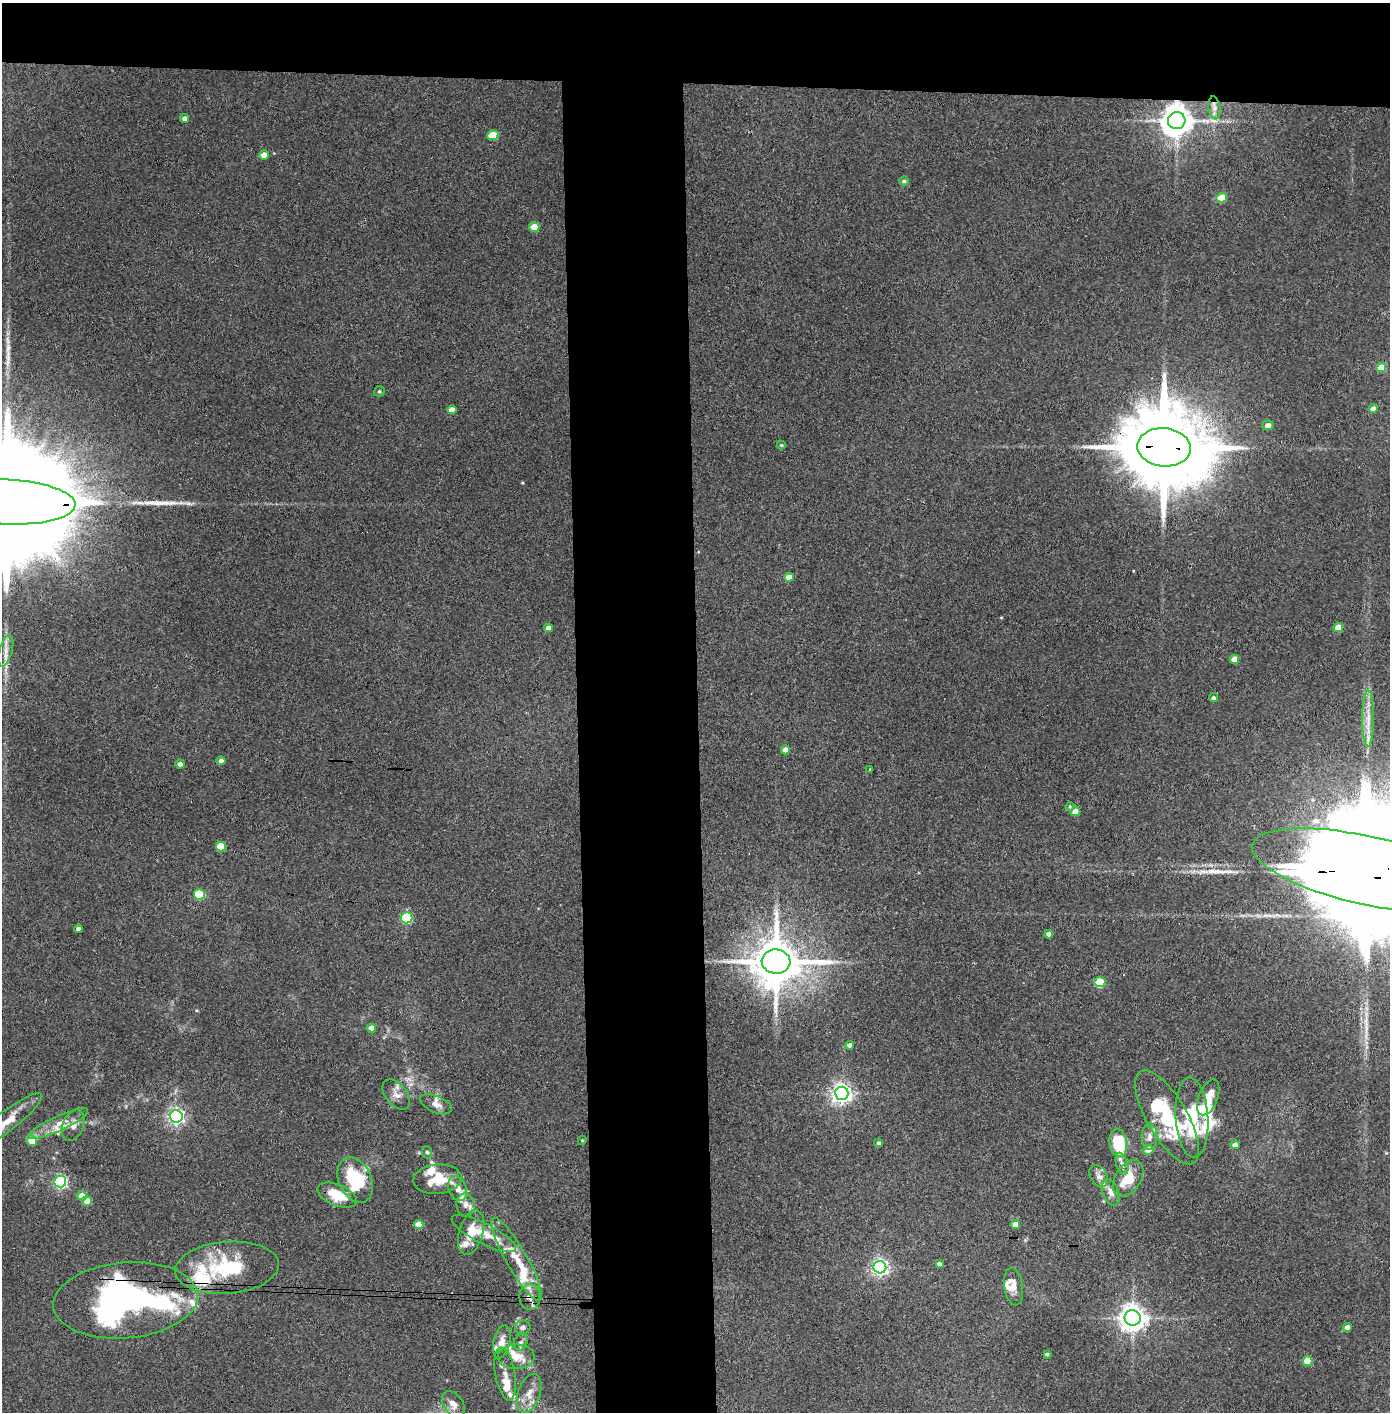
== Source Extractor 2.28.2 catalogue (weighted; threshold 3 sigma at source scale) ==
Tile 2 of 3 x 3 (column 2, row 1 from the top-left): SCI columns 1469-2856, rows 2826-4235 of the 4323 x 4241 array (HDU 1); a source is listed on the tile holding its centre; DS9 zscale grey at full resolution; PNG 1392 x 1414 px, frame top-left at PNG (2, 3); each listed source drawn as its Kron ellipse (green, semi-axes under 4 px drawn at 4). Shown black and unused: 14% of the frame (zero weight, under 3 of 4 exposures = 6% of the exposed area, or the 3 px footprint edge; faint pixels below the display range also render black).
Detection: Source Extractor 2.28.2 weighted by HDU 2 'WHT'; one run over the whole footprint, this tile lists its part. Background 0.0737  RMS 0.0056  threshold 0.0252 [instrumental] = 3 sigma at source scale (4.5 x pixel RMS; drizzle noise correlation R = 1.50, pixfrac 1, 0.05/0.05 arcsec/px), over >= 5 px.
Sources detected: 120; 2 inside a brighter object's white glare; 1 cosmic-ray / hot-pixel residue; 2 long thin detections or spike segments (spike, bleed or trail) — neither listed nor drawn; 24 inside a brighter listed object's ellipse — not listed separately; the other 91 listed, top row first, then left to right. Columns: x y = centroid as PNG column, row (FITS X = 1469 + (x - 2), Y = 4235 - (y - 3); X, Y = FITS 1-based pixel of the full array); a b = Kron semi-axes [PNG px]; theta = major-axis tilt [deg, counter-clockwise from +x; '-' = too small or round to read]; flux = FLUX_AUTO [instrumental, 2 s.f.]
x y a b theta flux
1214 108 11 6 -82 2.8
185 118 4 4 - 2.5
1177 121 9 8 - 1000
493 135 5 5 - 18
264 155 5 4 - 5.9
904 181 5 4 - 1.1
1222 198 5 5 - 15
534 227 5 4 - 8.4
1381 368 5 4 - 10
379 391 5 5 - 0.87
1373 409 4 4 - 3.6
452 410 5 4 - 4.5
1268 425 5 5 - 3
781 445 4 4 - 0.77
1164 447 27 19 -5 9800
7 502 68 22 -3 43000
789 577 5 4 - 6.1
1338 627 5 4 - 6.6
549 628 4 4 - 3.5
6 651 16 6 75 4.1
1234 659 5 4 - 6.2
1213 698 4 4 - 1.4
1368 718 28 6 90 7.1
785 750 4 4 - 5.1
221 761 4 4 - 2.7
180 764 5 4 - 2.5
870 769 4 3 - 0.58
1070 806 4 4 - 1.1
1076 812 5 4 - 7.7
221 847 5 5 - 16
1367 870 118 34 -13 60000
200 894 5 5 - 27
406 918 6 5 - 53
78 929 4 4 - 1.8
1049 934 4 4 - 2.4
776 962 14 12 -6 2800
1100 982 5 5 - 25
371 1028 4 4 - 4.4
849 1045 4 4 - 2.3
842 1093 6 6 - 300
396 1095 17 10 -51 4.5
1208 1097 19 9 68 6.8
436 1104 17 8 -22 4
176 1116 6 6 - 190
1167 1117 53 20 -60 44
1192 1117 40 16 -86 35
7 1121 44 10 38 11
59 1123 32 7 25 7.4
73 1125 16 10 69 4.4
1149 1137 13 8 90 4
582 1140 4 4 - 0.66
32 1141 5 5 - 9.9
879 1143 4 4 - 1
1118 1143 14 8 -80 28
1235 1145 4 4 - 3.1
1148 1150 5 5 - 5.6
427 1152 6 5 - 0.88
1122 1164 11 5 -73 2.5
1099 1176 12 8 -56 3.3
1128 1178 20 12 59 14
437 1179 24 14 5 17
355 1180 24 16 -66 33
60 1182 6 6 - 100
458 1189 13 9 -69 3.8
1111 1192 14 8 -70 3.5
337 1195 21 10 -22 14
82 1196 5 4 - 7.7
87 1201 5 4 - 8.4
465 1205 11 9 -85 3.4
419 1224 4 4 - 7.1
1015 1224 5 4 - 4.8
471 1232 23 12 73 11
484 1233 36 10 -27 10
517 1259 47 10 -60 15
939 1264 4 3 - 1.7
880 1267 6 6 - 180
227 1268 52 26 4 40
1014 1286 19 9 -82 5.3
530 1297 13 10 88 4.4
126 1300 72 38 5 210
1133 1318 8 8 - 620
523 1327 7 6 - 2
1347 1328 4 4 - 4
502 1342 16 8 78 4.4
521 1342 8 6 67 1.6
1047 1354 3 3 - 1.1
516 1357 18 12 2 7.2
1307 1361 5 5 - 13
505 1374 27 10 -80 5.2
529 1393 20 11 71 6.7
453 1404 15 9 -55 4.6
Overlapping masked pixels (flux is a lower limit): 6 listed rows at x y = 1177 121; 1164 447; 7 502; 1367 870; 530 1297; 126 1300
Isophote crosses this tile's border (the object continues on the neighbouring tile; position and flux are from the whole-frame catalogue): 3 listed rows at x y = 7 502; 1367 870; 7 1121